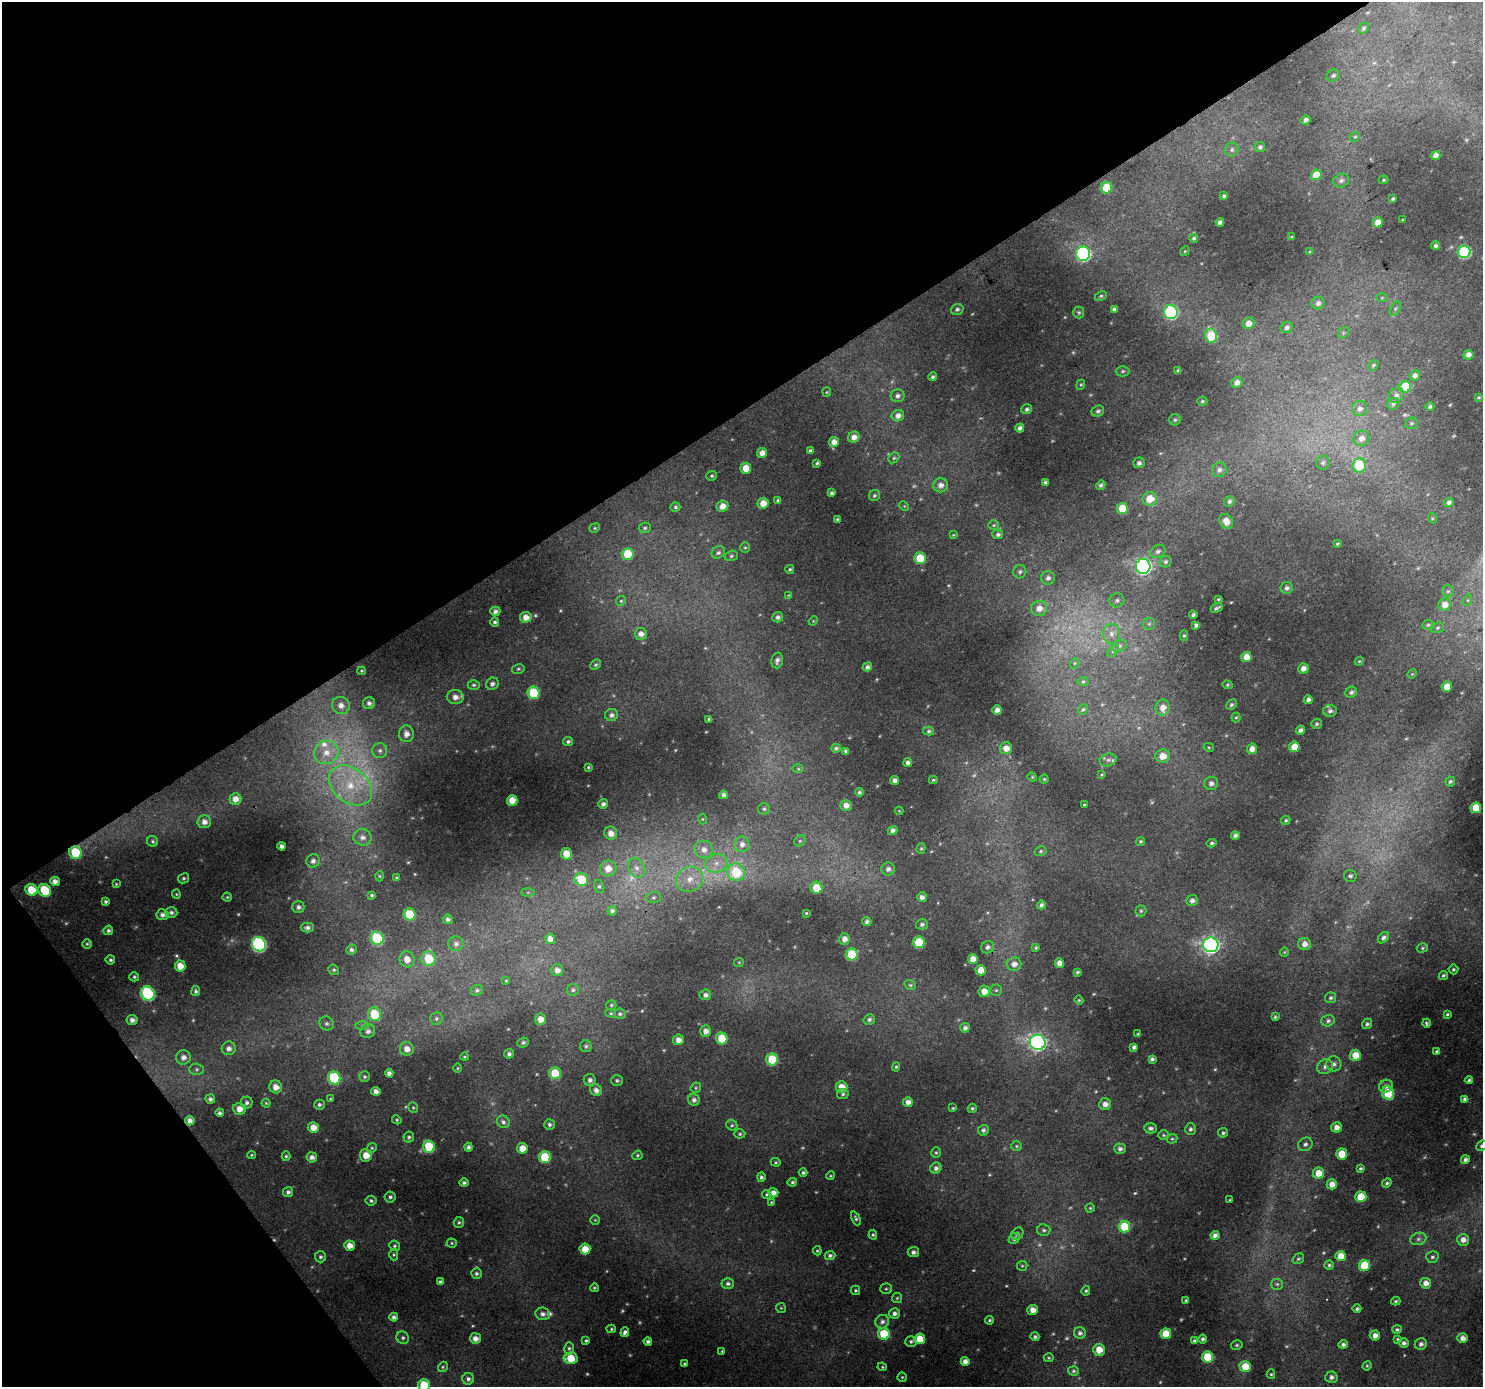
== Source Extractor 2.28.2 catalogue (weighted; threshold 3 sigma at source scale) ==
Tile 5 of 4 x 4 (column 1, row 2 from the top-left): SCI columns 5-1485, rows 2960-4344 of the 5929 x 5853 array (HDU 1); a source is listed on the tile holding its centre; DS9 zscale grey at full resolution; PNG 1485 x 1389 px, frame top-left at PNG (2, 2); each listed source drawn as its Kron ellipse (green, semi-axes under 4 px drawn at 4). Shown black and unused: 34% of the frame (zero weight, under 3 of 4 exposures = <1% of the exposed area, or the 3 px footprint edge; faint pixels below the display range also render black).
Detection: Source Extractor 2.28.2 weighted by HDU 2 'WHT'; one run over the whole footprint, this tile lists its part. Background 0.0256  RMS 0.0046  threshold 0.0205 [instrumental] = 3 sigma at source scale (4.5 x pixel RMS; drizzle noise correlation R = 1.50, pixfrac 1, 0.0396/0.0396 arcsec/px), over >= 5 px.
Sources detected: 555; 34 too faint to see at this stretch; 2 cosmic-ray / hot-pixel residue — neither listed nor drawn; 5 inside a brighter listed object's ellipse — not listed separately; of the other 514, all 500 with FLUX_AUTO >= 0.406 (the completeness limit of this list) listed and drawn (14 fainter detections not listed), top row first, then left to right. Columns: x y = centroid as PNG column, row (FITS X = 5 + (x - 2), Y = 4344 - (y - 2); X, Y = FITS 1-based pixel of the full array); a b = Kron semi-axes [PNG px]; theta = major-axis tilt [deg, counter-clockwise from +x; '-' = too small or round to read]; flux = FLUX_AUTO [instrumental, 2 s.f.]
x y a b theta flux
1363 28 6 4 46 0.84
1333 75 7 5 29 1.1
1305 120 5 4 - 1.8
1355 137 5 4 - 0.69
1260 147 5 5 - 1.3
1232 150 7 6 - 1.2
1436 156 5 4 - 3.5
1316 175 5 5 - 7.7
1383 180 5 4 - 0.6
1341 181 8 6 24 1.6
1106 188 6 5 - 15
1224 196 4 4 - 0.81
1393 199 4 3 - 0.95
1402 220 3 2 - 0.47
1220 222 4 4 - 1.9
1378 222 5 5 - 4.4
1292 237 3 2 - 0.53
1194 238 4 4 - 0.92
1436 246 4 4 - 1.2
1185 251 5 4 - 0.5
1310 252 4 3 - 0.48
1464 252 6 6 - 45
1083 254 7 7 - 79
1101 296 6 4 27 0.78
1382 298 6 4 1 0.57
1318 303 6 6 - 1.9
957 309 6 5 - 1.2
1114 309 4 3 - 1.2
1395 309 8 4 59 1.1
1079 312 6 5 - 0.75
1171 312 7 7 - 56
1248 323 6 6 - 3.8
1287 327 6 5 - 1.5
1343 333 6 4 46 0.71
1211 336 7 6 - 21
1468 355 5 5 - 2.4
1373 365 6 5 - 0.72
1123 371 7 5 1 0.86
1178 371 4 4 - 1.3
1415 375 5 5 - 2.2
933 377 4 4 - 0.99
1237 383 6 5 - 2.7
1081 385 5 4 - 0.55
1405 387 6 5 - 17
827 392 5 4 - 0.51
1396 395 8 6 42 1.9
898 396 7 6 - 1.8
1478 397 3 2 - 0.52
1202 401 5 4 - 0.75
1393 404 6 5 - 1.2
1430 407 4 4 - 1.1
1027 409 5 4 - 1.2
1360 409 7 7 - 2.1
1098 411 6 5 - 1.3
898 416 6 5 - 2.8
1175 420 6 5 - 0.97
1411 423 6 5 - 0.88
1020 428 4 4 - 1.9
854 437 6 5 - 3.2
1361 438 8 7 - 3.3
834 442 5 5 - 3.5
810 450 4 3 - 0.99
762 453 5 5 - 3.7
894 458 6 5 - 0.81
817 463 4 3 - 0.87
1139 463 5 5 - 1.5
1323 463 7 7 - 1.3
1359 465 7 7 - 18
746 468 5 5 - 7
1219 470 7 7 - 2.1
712 476 5 4 - 0.75
1045 482 3 3 - 1.2
940 485 7 7 - 3.2
1101 485 5 4 - 1.2
832 493 4 4 - 1.1
874 495 6 5 - 0.95
1150 499 7 7 - 7.8
778 500 4 4 - 0.91
1229 501 5 5 - 1.4
1449 502 5 4 - 1.5
763 503 5 5 - 5.1
722 506 6 5 - 3.8
904 506 5 4 - 0.46
675 507 5 5 - 0.85
1122 508 5 5 - 10
1432 518 5 3 - 0.47
837 519 3 3 - 0.63
1226 521 8 6 -55 4.8
994 525 5 4 - 0.67
595 528 5 4 - 0.67
645 528 6 5 - 0.89
998 534 5 4 - 1.3
953 535 4 4 - 0.45
1337 544 4 3 - 0.56
745 548 5 5 - 0.66
1158 551 8 6 27 1.5
718 553 7 6 - 1.4
628 554 6 6 - 14
731 556 6 5 - 0.95
920 558 5 5 - 14
1166 562 6 5 - 1.2
1143 566 7 7 - 130
790 569 4 4 - 0.74
1020 572 7 6 - 1.2
1048 578 7 6 - 1.8
1287 588 6 6 - 1.4
1448 591 6 5 - 0.93
789 595 4 4 - 0.45
1218 599 3 3 - 0.59
1117 600 7 7 - 1.5
1468 600 6 3 71 0.61
621 601 5 4 - 0.64
1445 605 6 6 - 4.6
1039 608 8 7 - 4.1
1216 608 6 3 29 1
495 611 5 4 - 1.6
1193 615 4 3 - 1.1
526 617 6 5 - 3.7
778 617 5 5 - 1.6
813 621 5 4 - 0.43
495 622 5 4 - 1.1
1149 624 6 5 - 0.95
1196 625 4 4 - 1.6
1428 625 5 5 - 0.82
1437 628 7 5 17 0.91
641 634 6 6 - 2.9
1111 634 10 8 -90 3.3
1184 635 5 4 - 0.67
1120 646 8 5 28 1.4
1113 651 7 4 46 0.92
1246 657 5 5 - 5.3
777 660 8 5 76 1.8
1359 661 4 4 - 0.5
1075 663 5 3 - 0.48
595 665 6 4 42 0.93
867 667 5 4 - 1.8
1303 668 5 5 - 3
518 669 6 5 - 0.74
362 671 4 3 - 0.5
1412 674 5 4 - 0.46
1083 682 6 4 1 0.64
492 684 6 6 - 1.7
474 685 6 4 1 0.94
1227 685 5 4 - 0.63
1447 687 5 5 - 6.5
1351 692 6 5 - 1.4
534 693 6 6 - 22
455 697 8 7 - 3.5
1308 700 4 4 - 2
369 703 6 5 - 1.7
341 705 9 8 - 3.3
1231 705 6 4 44 1.1
1163 707 8 7 - 4.2
997 710 5 4 - 2.9
1083 710 6 4 48 0.77
1330 711 7 6 - 1.8
611 715 6 6 - 1.9
1236 717 5 4 - 0.65
709 719 4 3 - 0.96
1317 724 5 5 - 0.88
1300 730 5 4 - 1.8
929 731 5 4 - 0.88
406 734 8 7 - 3.3
568 741 5 4 - 0.99
1209 747 5 4 - 0.53
1294 747 5 5 - 7.6
836 748 5 4 - 1
1006 748 6 6 - 4.6
1252 749 5 5 - 3.5
380 751 7 7 - 1.6
846 751 4 4 - 1
326 753 12 11 - 6.8
1163 756 7 6 - 6
1108 760 8 6 14 1.6
908 763 4 4 - 1.9
588 767 3 3 - 0.59
798 769 6 4 -1 0.5
1102 775 4 3 - 0.51
1032 777 5 4 - 0.56
1044 779 4 4 - 0.56
933 780 4 3 - 0.61
895 781 4 4 - 2.5
1450 781 5 4 - 0.87
1211 783 7 6 - 2.1
351 785 24 17 -38 20
859 792 4 4 - 0.95
723 795 4 4 - 1.6
235 799 6 5 - 3.5
512 800 5 5 - 6.2
603 804 5 5 - 1.6
846 805 6 5 - 3.1
1084 805 3 3 - 0.45
1476 808 5 5 - 9.4
764 809 6 6 - 0.93
899 811 4 4 - 0.42
702 819 5 3 - 0.41
1286 820 5 4 - 0.85
204 822 7 6 - 2.6
893 830 5 4 - 2
611 833 7 6 - 3.6
1235 835 4 4 - 1.7
362 837 9 8 - 2.7
152 841 6 5 - 0.91
800 841 6 5 - 0.79
1141 841 4 4 - 0.77
1212 843 5 4 - 0.88
742 844 8 7 - 2.8
281 846 4 4 - 1.8
921 848 5 4 - 0.7
704 849 9 9 - 3.7
1041 851 6 5 - 0.82
75 853 6 6 - 20
566 854 6 5 - 7.5
313 861 7 6 - 2.1
716 863 11 9 15 4.5
608 868 8 7 - 5.4
637 868 10 8 -57 3.3
888 869 6 6 - 1.8
736 872 9 8 - 21
379 876 5 3 - 0.47
1350 876 6 6 - 1.2
184 878 6 4 29 0.78
396 878 3 3 - 0.59
690 879 14 12 30 7.4
581 880 7 6 - 16
55 881 5 4 - 2.6
116 884 4 4 - 0.5
599 886 6 5 - 0.9
816 888 6 6 - 8.4
31 890 6 5 - 10
45 890 7 6 - 18
528 892 6 4 -1 0.78
176 894 4 4 - 0.49
372 895 4 3 - 0.75
227 897 4 4 - 0.6
653 897 7 5 3 1.1
922 897 5 4 - 2.2
1192 900 6 5 - 1.9
106 902 4 4 - 1
1041 905 4 4 - 1.2
298 907 6 6 - 1.7
612 911 4 4 - 1.5
1141 911 5 5 - 0.81
171 912 6 5 - 1.3
806 913 3 3 - 0.52
410 914 6 6 - 17
162 915 6 5 - 1.8
448 919 5 5 - 1.4
867 921 4 4 - 1.5
922 924 6 5 - 1.2
307 928 6 5 - 1.6
108 930 5 4 - 1.2
377 938 7 6 - 36
1383 938 6 4 46 1.4
550 939 5 5 - 3.1
844 939 5 5 - 2.8
919 942 6 6 - 20
87 944 5 5 - 0.74
259 944 7 7 - 87
456 944 7 7 - 1.8
1305 944 6 6 - 3.4
1211 945 8 7 - 170
987 947 7 6 - 1.7
1036 947 4 3 - 0.7
1422 948 6 4 17 0.69
351 950 5 5 - 1.3
1284 952 4 4 - 0.46
852 954 6 6 - 23
407 959 8 7 - 4.7
429 959 7 7 - 14
973 959 5 5 - 6
110 960 5 4 - 0.98
739 962 5 4 - 0.51
1059 963 4 4 - 3.5
1014 964 7 6 - 3.1
180 966 5 5 - 5.1
1453 969 5 5 - 0.8
334 970 5 5 - 0.9
557 970 6 6 - 2.5
981 970 5 5 - 7
1077 972 4 3 - 0.7
1443 975 5 4 - 0.85
134 977 5 4 - 0.8
506 981 4 3 - 0.44
910 985 6 4 -21 0.72
477 990 6 5 - 1
573 990 6 6 - 0.98
996 990 5 5 - 0.83
196 991 5 4 - 0.96
984 991 6 5 - 4.7
148 993 7 6 - 57
705 995 6 5 - 1.7
1330 998 5 5 - 1
1079 1000 4 4 - 0.57
611 1005 5 5 - 0.76
611 1013 5 4 - 0.61
374 1014 7 6 - 18
620 1014 6 5 - 1
1447 1014 3 3 - 0.67
1275 1017 3 3 - 0.68
436 1019 6 6 - 1.1
540 1019 5 5 - 4
869 1019 6 5 - 1.2
132 1020 5 5 - 2.2
1328 1021 7 5 18 1.3
327 1023 7 6 - 1.4
1426 1023 4 3 - 0.85
1367 1024 5 4 - 1
362 1025 7 4 0 1.1
965 1028 5 4 - 1.7
368 1031 7 6 - 2.1
706 1031 5 5 - 3
1138 1034 3 3 - 0.51
722 1038 6 5 - 16
678 1040 5 5 - 3.4
523 1042 6 5 - 1.2
1038 1042 8 7 - 140
586 1046 6 5 - 1.1
1134 1047 4 4 - 1.5
229 1048 7 6 - 2.4
407 1049 7 6 - 3.9
1437 1051 4 3 - 0.81
509 1054 5 4 - 1.4
1355 1055 5 5 - 7.8
183 1057 7 7 - 2.8
464 1057 4 3 - 0.54
772 1059 6 6 - 20
1152 1059 4 4 - 1.1
1334 1064 7 7 - 1.9
896 1067 4 4 - 0.65
1325 1067 8 7 - 1.9
457 1068 5 3 - 0.45
197 1069 7 5 -2 1.1
389 1073 4 4 - 2.1
555 1073 6 6 - 16
365 1077 5 5 - 0.87
334 1078 6 6 - 35
590 1080 6 6 - 1.9
1469 1080 4 3 - 0.91
617 1081 6 5 - 0.97
1386 1086 7 6 - 2.2
276 1087 6 6 - 3.9
841 1087 6 5 - 5.4
696 1088 5 5 - 0.72
596 1090 6 5 - 2.4
376 1091 4 4 - 2.3
1388 1093 7 6 - 20
843 1094 6 5 - 0.94
210 1099 5 5 - 1.6
330 1099 4 3 - 0.5
1465 1099 4 4 - 1.6
694 1100 6 5 - 1.7
908 1102 5 5 - 2.6
247 1103 6 6 - 1.2
266 1103 4 4 - 0.55
1105 1104 6 6 - 3.1
319 1105 5 5 - 1.2
413 1108 5 4 - 0.63
953 1108 4 3 - 0.48
972 1108 5 4 - 0.79
239 1109 6 6 - 4.2
220 1113 4 4 - 1.3
397 1120 5 4 - 0.61
190 1121 5 5 - 2.5
503 1122 6 6 - 1.5
549 1124 5 5 - 1.2
732 1125 6 5 - 0.8
1336 1127 5 5 - 3.1
313 1128 5 5 - 4.8
1151 1128 6 5 - 1.6
1190 1129 6 5 - 1.2
983 1130 5 5 - 1.5
1223 1133 5 4 - 0.91
740 1134 5 4 - 0.75
1163 1135 5 5 - 0.76
409 1137 5 5 - 1.1
1172 1139 5 5 - 0.72
1305 1144 7 6 - 1.5
1017 1146 5 5 - 0.74
1482 1146 6 5 - 1.3
429 1147 6 6 - 20
468 1147 4 4 - 1.5
372 1148 5 4 - 0.71
522 1148 5 5 - 5.5
1120 1149 6 5 - 1.6
936 1153 5 5 - 0.75
1342 1154 5 5 - 11
251 1155 4 4 - 0.5
366 1155 6 6 - 5.6
637 1155 5 4 - 0.74
286 1156 5 4 - 0.77
312 1157 5 5 - 2.1
545 1157 6 6 - 19
1465 1160 4 4 - 1.8
776 1162 5 4 - 0.62
936 1168 6 5 - 1.7
1360 1168 3 3 - 0.74
803 1172 4 4 - 0.93
1318 1173 5 5 - 7.2
830 1176 4 3 - 0.47
761 1177 4 4 - 1.1
792 1182 5 4 - 0.83
464 1183 5 4 - 1.2
1387 1183 5 4 - 0.86
1332 1184 5 5 - 4.2
288 1192 5 5 - 1.5
773 1193 5 4 - 2.8
767 1195 4 4 - 0.68
390 1197 5 5 - 1.3
1361 1197 5 5 - 16
1230 1200 3 2 - 0.43
371 1201 5 5 - 1
771 1202 4 3 - 0.47
1090 1208 4 4 - 0.61
856 1218 7 4 -66 0.99
595 1220 4 4 - 0.54
459 1222 5 5 - 0.91
1124 1227 6 5 - 19
1044 1230 6 6 - 1
1017 1234 7 5 48 1.2
873 1235 5 4 - 0.73
1215 1235 4 4 - 2.1
1014 1239 6 5 - 1.3
1418 1239 8 6 17 1.5
1463 1240 6 6 - 3.1
452 1243 5 4 - 0.63
350 1246 5 5 - 4.4
395 1246 5 5 - 0.83
585 1249 5 5 - 6.8
817 1251 4 4 - 0.57
913 1252 5 5 - 1.7
394 1255 6 4 -90 0.64
830 1255 5 4 - 1.2
1341 1256 5 5 - 7
320 1257 6 5 - 1.1
1432 1257 6 6 - 1.1
1298 1259 6 5 - 0.83
1329 1265 4 4 - 0.89
1364 1265 5 5 - 18
1022 1266 5 5 - 0.69
476 1274 5 5 - 1.2
440 1282 4 4 - 1.5
1426 1283 5 5 - 3.4
728 1284 6 5 - 1.5
1277 1284 6 5 - 0.95
594 1288 4 3 - 0.56
886 1289 6 5 - 0.79
855 1290 5 4 - 0.74
1086 1291 5 4 - 0.8
897 1298 5 5 - 0.66
1186 1300 4 3 - 0.72
1396 1301 5 3 - 0.74
781 1308 5 5 - 0.59
1357 1309 4 4 - 1
1033 1310 5 5 - 3.9
894 1313 5 5 - 1.8
543 1314 7 6 - 1.9
394 1317 4 4 - 1.6
990 1320 4 3 - 0.79
882 1322 7 6 - 1.8
611 1329 4 4 - 0.61
1397 1329 5 4 - 0.96
625 1332 5 4 - 1.3
1080 1333 6 5 - 1.5
884 1334 6 5 - 19
1166 1334 5 5 - 10
1375 1335 5 5 - 3
1035 1337 4 4 - 0.94
403 1338 6 6 - 1.1
475 1338 5 5 - 3
1462 1338 5 5 - 2.9
920 1339 5 5 - 8.8
1203 1339 4 4 - 1.2
1397 1339 3 3 - 0.55
586 1341 3 3 - 0.7
648 1341 4 4 - 1.4
911 1341 6 5 - 1
1194 1341 4 3 - 0.91
1404 1343 5 4 - 1.5
1343 1344 5 4 - 1.5
1421 1344 6 5 - 1.6
1237 1345 6 4 15 0.75
569 1348 6 5 - 0.95
1099 1350 6 5 - 6.4
722 1351 3 3 - 0.54
1208 1357 5 5 - 19
570 1358 7 5 4 10
1049 1358 5 4 - 0.57
965 1361 4 4 - 2.8
684 1364 4 3 - 0.67
1245 1366 6 5 - 10
1367 1366 5 4 - 0.59
443 1367 5 4 - 0.71
882 1367 5 4 - 0.54
1073 1371 5 4 - 0.91
1271 1374 5 4 - 0.64
902 1377 4 4 - 0.6
1331 1377 6 6 - 1.9
468 1379 6 6 - 1.4
424 1385 6 6 - 16
Overlapping masked pixels (flux is a lower limit): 2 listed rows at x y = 75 853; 190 1121
Isophote crosses this tile's border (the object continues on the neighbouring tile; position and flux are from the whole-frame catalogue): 2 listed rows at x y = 1482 1146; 424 1385